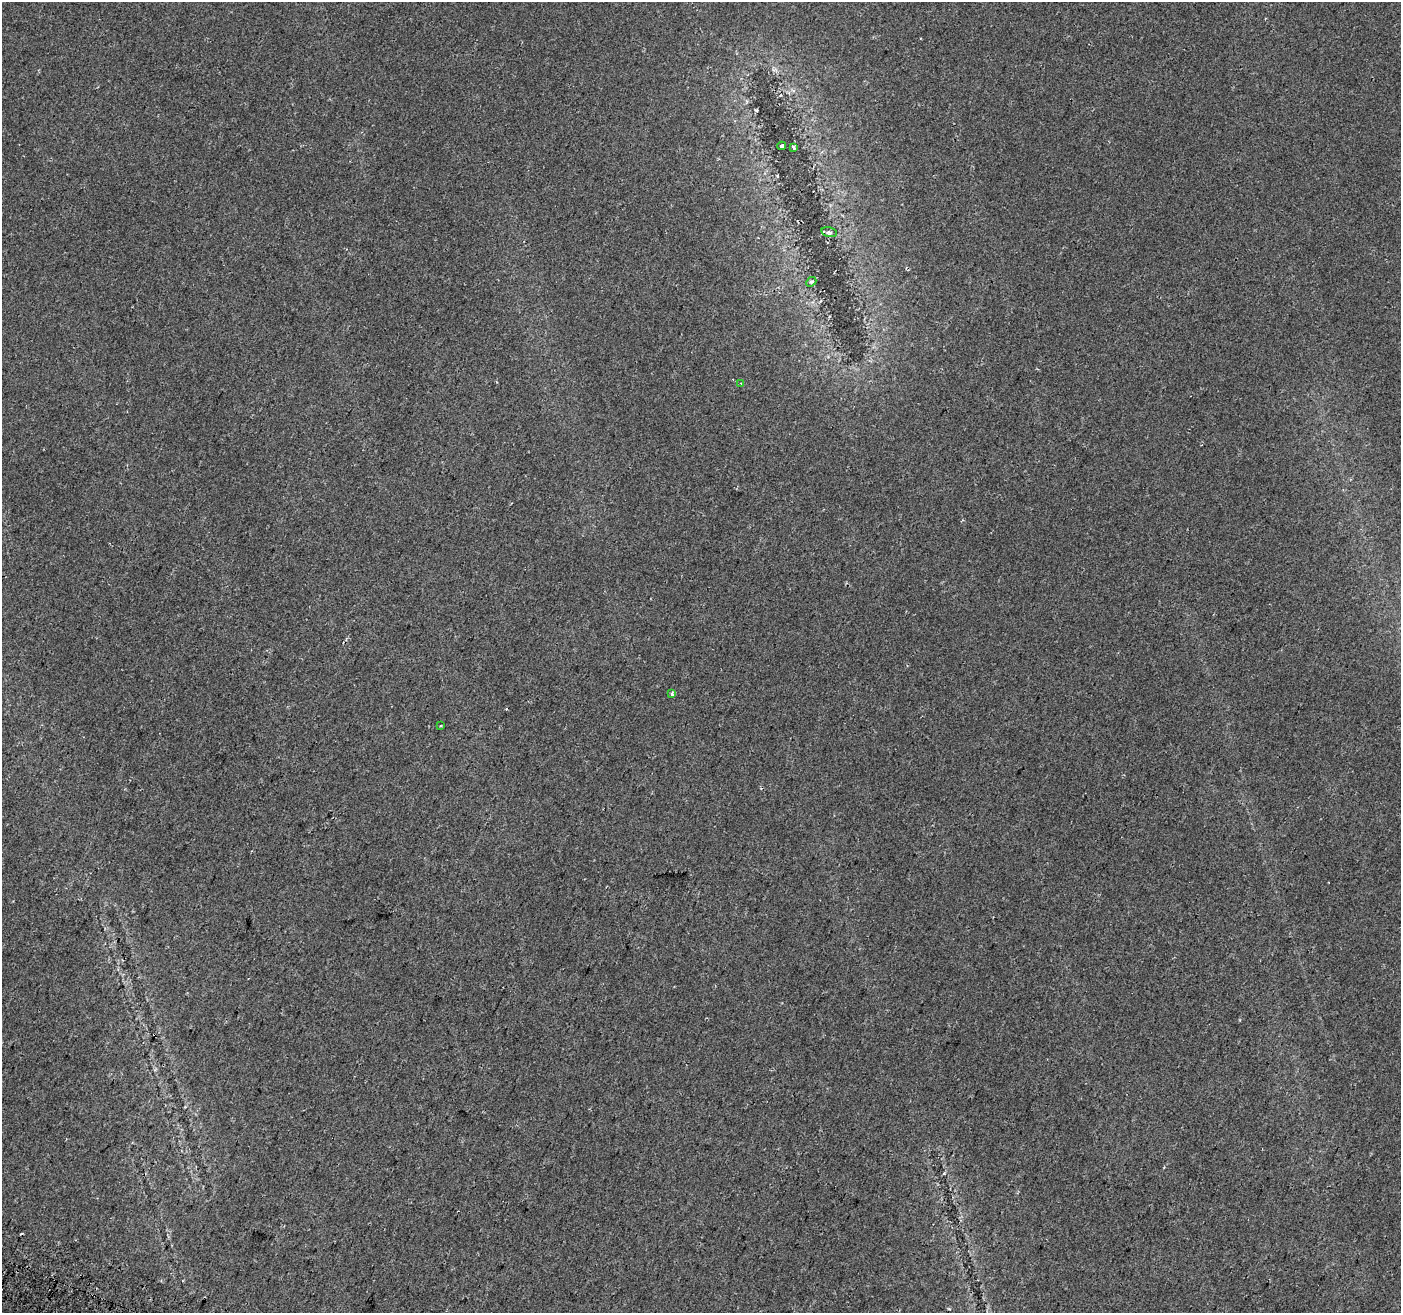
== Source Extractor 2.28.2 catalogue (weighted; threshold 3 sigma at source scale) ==
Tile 7 of 4 x 4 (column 3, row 2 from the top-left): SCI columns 2812-4210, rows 2862-4172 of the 5630 x 5788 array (HDU 1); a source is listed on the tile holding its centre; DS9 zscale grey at full resolution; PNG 1403 x 1315 px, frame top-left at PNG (2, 2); each listed source drawn as its Kron ellipse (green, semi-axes under 4 px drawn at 4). Shown black and unused: <1% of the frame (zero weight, under 2 of 3 exposures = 2% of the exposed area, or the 3 px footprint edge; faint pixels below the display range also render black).
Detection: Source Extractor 2.28.2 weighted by HDU 2 'WHT'; one run over the whole footprint, this tile lists its part. Background 0.0647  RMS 0.0089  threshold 0.04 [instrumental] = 3 sigma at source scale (4.5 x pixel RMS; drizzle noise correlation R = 1.50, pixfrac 1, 0.0396/0.0396 arcsec/px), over >= 5 px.
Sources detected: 11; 4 cosmic-ray / hot-pixel residue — neither listed nor drawn; the other 7 listed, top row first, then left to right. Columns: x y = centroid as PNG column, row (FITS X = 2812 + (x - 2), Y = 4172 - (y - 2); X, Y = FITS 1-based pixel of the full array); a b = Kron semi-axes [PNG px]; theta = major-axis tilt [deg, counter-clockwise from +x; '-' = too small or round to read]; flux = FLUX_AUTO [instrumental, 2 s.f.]
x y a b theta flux
782 146 4 3 - 2.4
793 147 4 2 - 1.1
829 232 8 4 -14 1.7
811 282 6 4 42 1.3
741 383 3 3 - 0.57
672 694 4 3 - 4.4
440 726 3 2 - 0.99